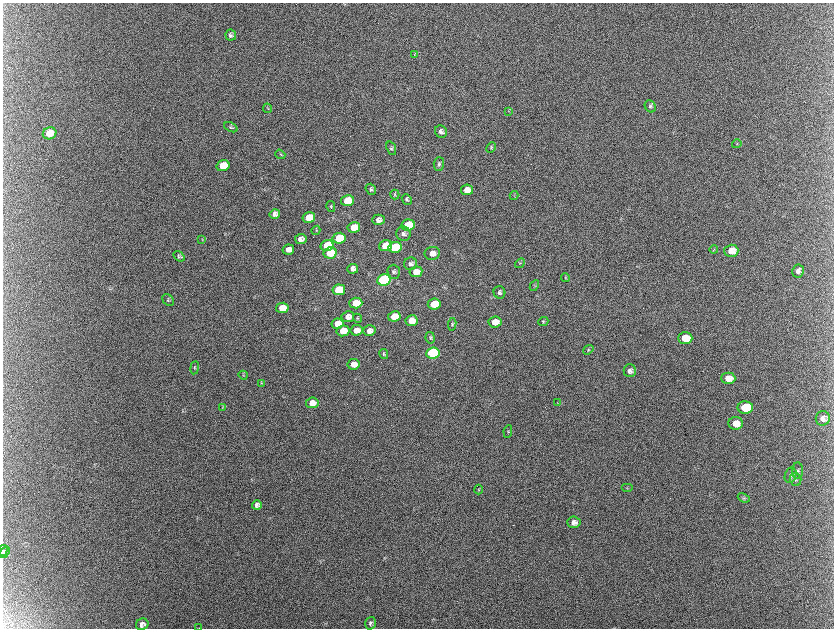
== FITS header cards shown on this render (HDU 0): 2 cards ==
NAXIS1  =                 1663 / length of data axis 1
NAXIS2  =                 1252 / length of data axis 2

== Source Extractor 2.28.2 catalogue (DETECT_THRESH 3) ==
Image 1663 x 1252 px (HDU 0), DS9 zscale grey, zoomed out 1/2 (1 PNG px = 2 x 2 image px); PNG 836 x 630 px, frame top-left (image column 2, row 1251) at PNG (3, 3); each listed source drawn as its Kron ellipse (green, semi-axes under 4 px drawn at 4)
Background 2130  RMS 31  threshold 94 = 3 sigma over >= 5 px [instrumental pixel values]
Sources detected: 107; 10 cannot appear on this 1/2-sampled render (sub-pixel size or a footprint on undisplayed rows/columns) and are neither listed nor drawn; the other 97 listed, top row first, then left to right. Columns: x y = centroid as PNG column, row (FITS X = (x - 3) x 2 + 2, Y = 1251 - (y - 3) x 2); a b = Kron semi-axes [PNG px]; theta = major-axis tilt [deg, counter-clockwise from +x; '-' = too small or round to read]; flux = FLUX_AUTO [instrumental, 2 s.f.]
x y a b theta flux
231 35 5 5 - 1.9e+04
414 55 2 1 - 1.3e+04
650 106 6 5 - 1.3e+04
267 108 5 2 - 5.5e+03
509 111 3 2 - 3.7e+03
231 127 7 4 -24 1.2e+04
441 132 6 5 - 2.3e+04
49 133 7 6 - 1.9e+05
737 144 5 3 - 4.9e+03
491 147 5 4 - 9.1e+03
391 148 7 4 -70 1.2e+04
280 154 5 3 - 7.2e+03
439 164 6 5 - 1.6e+04
223 166 6 5 - 2.7e+05
371 189 6 5 - 1.4e+04
467 190 6 5 - 5.8e+04
395 194 5 4 - 8.3e+03
514 196 4 2 - 3.4e+03
407 199 6 4 -48 1.4e+04
348 201 6 5 - 2.2e+05
331 206 5 3 - 7.3e+03
275 214 5 5 - 2.4e+04
309 217 6 5 - 1.5e+05
378 220 6 5 - 2.9e+04
408 225 7 5 10 1.9e+05
354 227 6 5 - 1.2e+05
316 230 5 2 - 5.1e+03
403 234 7 7 - 2.3e+04
339 238 6 5 - 3.2e+05
202 239 3 2 - 3.2e+03
301 239 5 5 - 3.1e+04
327 245 6 5 - 3.0e+05
385 246 6 5 - 1.2e+05
395 247 7 5 11 5.1e+05
288 249 6 5 - 4.5e+04
714 250 4 2 - 3.8e+03
731 251 7 6 - 8.1e+04
330 253 6 5 - 1.9e+05
432 253 8 6 13 5.1e+04
179 256 6 4 -31 1.0e+04
520 263 5 3 - 6.3e+03
410 264 7 6 - 2.0e+04
353 269 5 5 - 3.2e+04
798 271 6 6 - 2.6e+04
394 272 7 6 - 1.5e+04
416 272 6 5 - 6.9e+04
565 278 4 3 - 5.6e+03
384 280 7 5 10 1.6e+06
534 286 6 3 62 6.3e+03
339 290 6 5 - 3.6e+05
499 292 6 5 - 1.7e+04
168 300 7 5 -48 1.1e+04
356 303 6 5 - 1.5e+05
434 304 6 5 - 2.0e+05
282 308 6 5 - 1.5e+05
394 316 6 5 - 1.2e+05
348 317 6 5 - 4.7e+04
357 318 5 4 - 7.6e+03
411 321 6 5 - 6.0e+04
495 322 6 5 - 9.3e+04
543 322 5 4 - 8.2e+03
338 324 6 5 - 1.2e+05
452 324 6 4 83 9.6e+03
356 330 6 5 - 6.2e+04
343 331 6 5 - 1.2e+05
369 331 6 5 - 3.7e+04
430 338 6 4 -79 1.1e+04
685 338 7 6 - 1.2e+05
588 350 5 4 - 9.3e+03
433 353 7 5 8 1.2e+06
384 354 5 4 - 8.1e+03
354 364 6 5 - 5.4e+04
195 368 6 3 82 7.3e+03
630 371 6 6 - 2.4e+04
243 375 5 3 - 5.9e+03
728 378 7 5 -1 6.0e+04
261 383 3 2 - 3.7e+03
312 403 6 5 - 6.1e+04
558 403 4 4 - 6.0e+03
222 407 4 3 - 6.5e+03
745 408 8 6 -1 3.4e+05
823 418 7 7 - 3.4e+04
736 423 7 6 - 7.6e+04
508 432 6 3 81 7.7e+03
798 471 8 5 -89 2.1e+04
791 475 8 5 73 1.9e+04
795 480 6 5 - 1.5e+04
627 488 6 3 0 6.7e+03
479 490 5 3 - 6.0e+03
744 498 6 3 -22 9.4e+03
257 505 5 4 - 2.0e+04
574 522 6 5 - 3.4e+04
3 550 5 3 - 5.7e+03
5 552 6 3 52 8.1e+03
371 623 6 5 - 1.5e+04
142 624 6 5 - 2.5e+04
199 628 4 2 - 2.8e+03
At the frame edge (FLAGS 8, measured only in part): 2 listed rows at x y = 3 550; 199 628
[10 sub-pixel or undisplayed-footprint detections neither listed nor drawn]